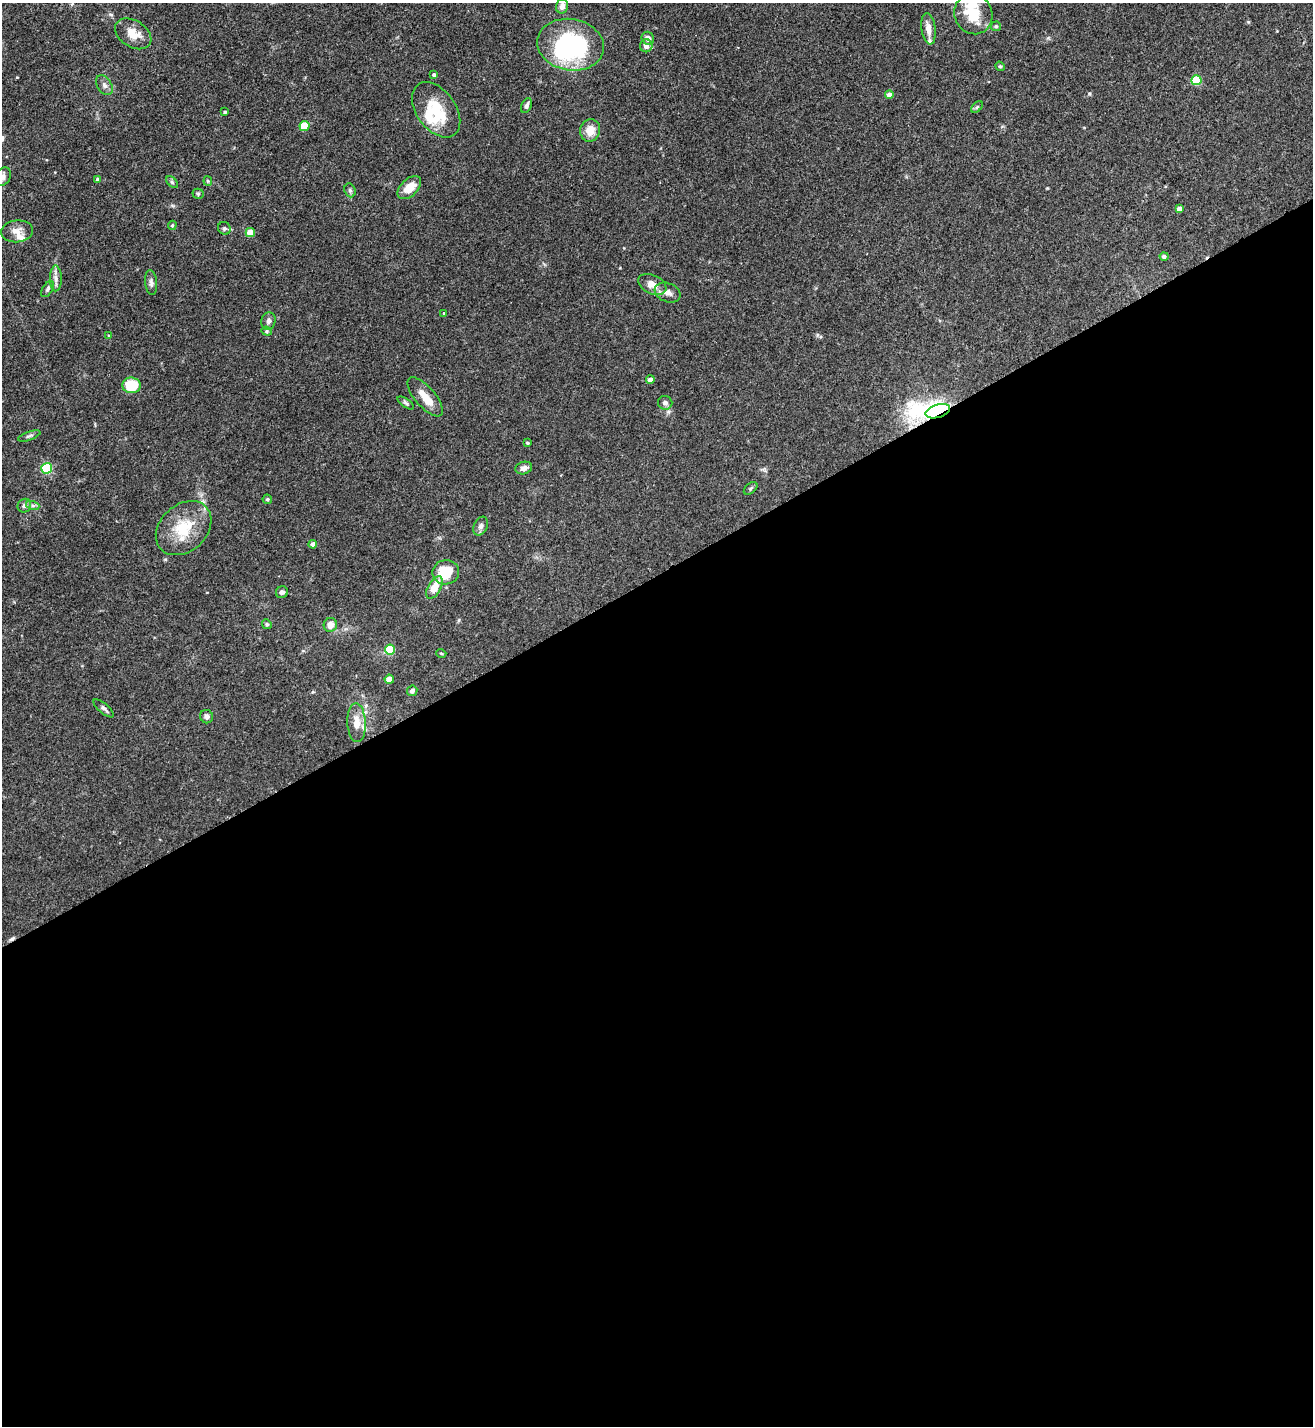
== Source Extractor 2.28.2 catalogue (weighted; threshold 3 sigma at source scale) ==
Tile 15 of 4 x 4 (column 3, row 4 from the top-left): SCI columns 2776-4086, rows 2-1425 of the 5688 x 5699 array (HDU 1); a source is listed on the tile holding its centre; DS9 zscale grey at full resolution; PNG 1315 x 1428 px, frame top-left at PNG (2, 3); each listed source drawn as its Kron ellipse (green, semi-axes under 4 px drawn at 4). Shown black and unused: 60% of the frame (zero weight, under 3 of 5 exposures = <1% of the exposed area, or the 3 px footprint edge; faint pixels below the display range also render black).
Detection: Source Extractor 2.28.2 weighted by HDU 2 'WHT'; one run over the whole footprint, this tile lists its part. Background 0.0758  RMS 0.004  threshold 0.018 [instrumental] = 3 sigma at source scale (4.5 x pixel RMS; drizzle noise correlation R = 1.50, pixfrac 1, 0.05/0.05 arcsec/px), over >= 5 px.
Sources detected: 81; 3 inside a brighter object's white glare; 1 cosmic-ray / hot-pixel residue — neither listed nor drawn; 7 inside a brighter listed object's ellipse — not listed separately; the other 70 listed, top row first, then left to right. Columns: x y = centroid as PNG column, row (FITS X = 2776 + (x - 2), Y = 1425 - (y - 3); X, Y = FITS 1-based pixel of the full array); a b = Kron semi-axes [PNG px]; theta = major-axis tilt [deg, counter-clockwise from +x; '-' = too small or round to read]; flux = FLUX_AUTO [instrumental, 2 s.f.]
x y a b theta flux
562 6 7 6 - 2.3
973 14 20 19 - 12
996 26 5 5 - 0.55
928 29 16 7 -82 3.1
133 34 20 13 -32 5.7
648 38 7 6 - 2.1
571 45 33 25 -10 54
646 46 6 6 - 2.5
1000 66 5 4 - 0.55
434 75 4 3 - 0.82
1196 80 5 5 - 16
104 85 11 7 -58 1.6
889 95 4 4 - 1.9
527 106 8 5 65 1.2
977 107 7 4 45 0.63
436 110 31 19 -54 14
225 112 3 3 - 0.54
304 126 5 5 - 15
590 130 11 10 - 4.7
2 177 10 7 53 1.7
98 180 4 4 - 1.4
208 181 5 4 - 0.44
172 182 7 4 -45 0.59
409 188 14 8 44 5.5
350 190 7 5 -69 0.82
198 194 5 5 - 0.59
1179 209 4 4 - 1.8
172 225 5 4 - 0.54
224 228 6 6 - 0.93
17 231 16 11 6 3.5
250 233 4 4 - 8.6
1164 256 4 4 - 1.2
56 278 13 6 -90 1.7
151 283 12 6 -86 1.4
652 284 15 9 -25 4.1
48 289 9 5 58 0.91
668 293 13 9 -21 2.6
444 313 4 3 - 0.33
268 321 9 7 74 1.3
267 331 5 4 - 0.56
109 336 4 4 - 0.54
650 380 4 4 - 2.4
131 385 9 8 - 13
425 397 24 10 -49 5.4
406 403 9 3 -33 0.72
665 403 7 7 - 1.4
938 411 12 6 17 120
29 436 12 4 20 0.93
528 443 3 3 - 0.52
47 468 5 5 - 24
524 468 8 6 16 1.7
751 488 8 4 39 0.66
267 499 5 4 - 0.67
24 506 7 6 - 1.2
33 506 7 4 -18 0.94
481 526 10 6 66 1.4
184 528 31 23 42 15
313 544 4 4 - 2
446 572 13 12 - 12
434 588 12 6 61 6.8
282 592 6 5 - 1.1
267 624 5 4 - 0.57
330 625 7 6 - 3.1
390 649 5 5 - 16
441 653 5 3 - 0.39
389 679 4 4 - 5.4
412 691 5 5 - 1.2
104 708 12 5 -41 1.1
207 717 7 6 - 1.4
356 723 19 9 -88 4.8
Overlapping masked pixels (flux is a lower limit): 1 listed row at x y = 938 411
Isophote crosses this tile's border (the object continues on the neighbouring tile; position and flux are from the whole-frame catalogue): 1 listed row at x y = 2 177